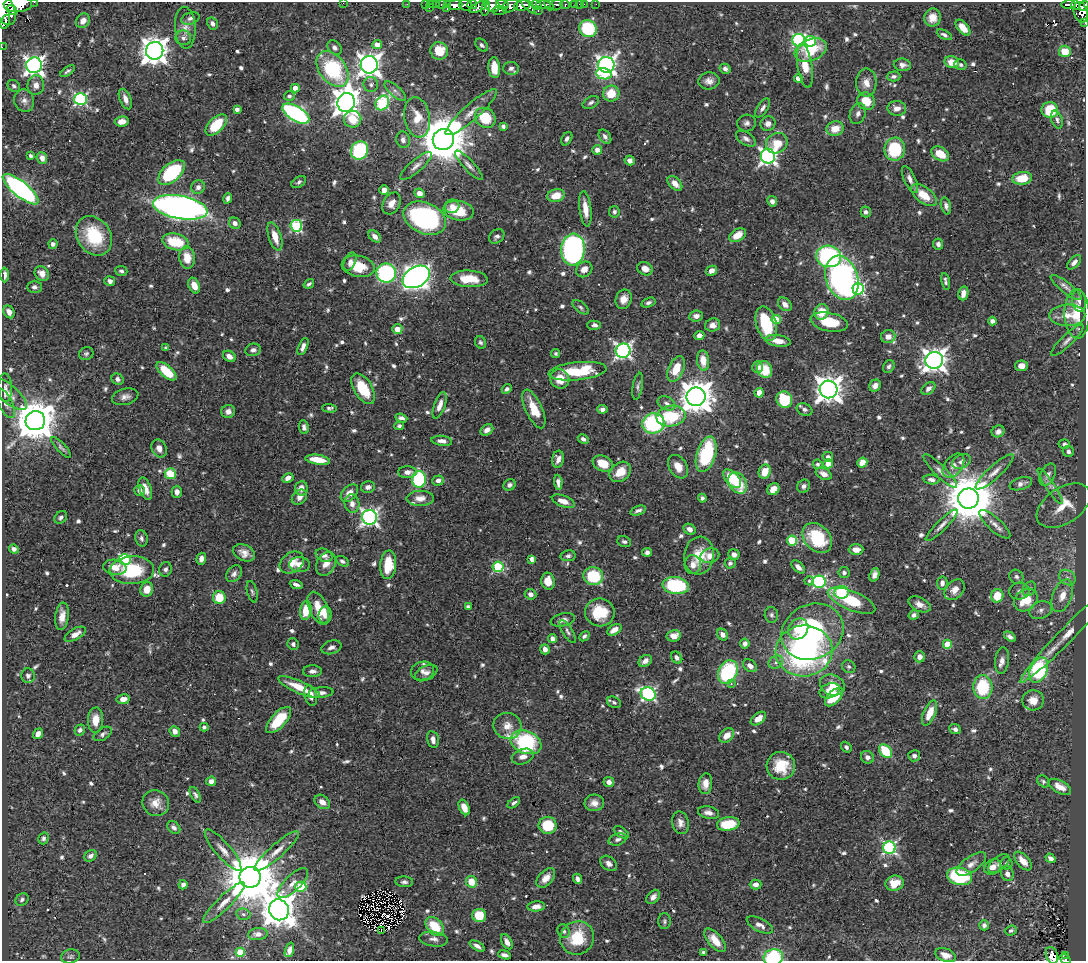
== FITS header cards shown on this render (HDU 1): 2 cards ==
NAXIS1  =                 1084
NAXIS2  =                  959

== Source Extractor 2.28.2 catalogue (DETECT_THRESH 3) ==
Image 1084 x 959 px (HDU 1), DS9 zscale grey, 1 PNG px = 1 image px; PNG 1088 x 963 px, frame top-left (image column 1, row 959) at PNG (2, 2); each listed source drawn as its Kron ellipse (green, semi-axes under 4 px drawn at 4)
Background 0.501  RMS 0.014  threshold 0.0428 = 3 sigma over >= 5 px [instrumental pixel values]
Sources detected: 756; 1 with non-positive FLUX_AUTO (blend fragments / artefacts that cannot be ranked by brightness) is neither listed nor drawn; of the other 755, the 500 brightest by FLUX_AUTO listed and drawn (255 fainter detections omitted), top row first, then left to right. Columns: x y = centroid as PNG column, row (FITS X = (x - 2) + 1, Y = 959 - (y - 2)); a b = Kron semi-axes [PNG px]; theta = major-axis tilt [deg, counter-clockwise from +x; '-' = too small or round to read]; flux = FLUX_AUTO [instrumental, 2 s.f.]
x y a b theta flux
34 2 2 2 - 5.1
343 3 2 2 - 82
18 4 14 8 2 1100
407 4 2 2 - 3.9
425 4 2 2 - 5.8
431 4 4 3 - 5.9
436 4 3 2 - 9.1
442 4 5 3 - 23
447 4 3 3 - 11
549 4 6 3 -65 110
575 4 3 3 - 10
579 4 2 2 - 2.3
584 4 2 2 - 2.9
596 4 2 2 - 4.2
1069 4 7 4 1 100
455 5 7 5 7 450
466 5 6 5 - 180
472 5 5 4 - 130
492 5 7 7 - 200
502 5 6 4 -17 160
522 5 8 5 8 370
528 5 10 4 -50 360
536 5 5 3 - 180
543 5 7 4 -3 240
557 5 7 5 29 96
565 5 5 3 - 45
1076 5 5 3 - 78
510 6 8 6 29 270
1084 6 5 4 - 130
478 7 9 4 26 150
429 8 3 2 - 34
447 8 3 2 - 6.1
486 8 8 3 79 180
4 9 17 10 -66 1300
12 10 6 4 -28 260
538 10 3 2 - 7.2
500 11 7 4 4 66
1081 12 10 7 -72 270
190 18 9 6 17 3.4
932 18 9 8 - 9.7
83 21 8 6 52 7.7
5 22 7 3 71 94
212 23 6 5 - 3.1
1085 23 3 2 - 11
185 28 21 10 -87 10
963 28 9 5 -49 9.1
588 29 9 8 - 64
944 35 8 4 -27 2.7
183 38 8 7 - 4.2
799 40 6 6 - 170
810 41 5 5 - 65
377 45 5 4 - 11
482 45 7 5 -48 2.4
2 47 2 2 - 4.3
334 48 8 6 -44 3.7
811 50 17 10 22 34
155 51 9 8 - 1200
439 51 9 8 - 25
1065 51 6 5 - 19
952 62 7 5 -14 12
34 65 8 8 - 520
369 65 8 8 - 770
606 65 8 8 - 410
902 65 9 6 -7 3.9
960 65 6 5 - 2.7
805 66 22 7 -81 18
494 68 10 6 -86 14
511 68 8 6 -9 3.8
332 69 20 13 -52 93
725 69 6 5 - 3.4
68 71 8 4 35 2.3
604 74 8 5 -10 59
893 76 7 5 2 3
798 78 4 4 - 11
709 81 10 8 6 6
866 83 14 10 90 9.6
36 85 10 8 86 7
371 85 7 7 - 3.1
14 86 7 5 -43 2.8
295 88 4 4 - 11
395 91 13 5 -41 4.2
611 94 8 8 - 20
289 96 5 5 - 2.9
80 99 6 6 - 160
125 99 11 5 -67 6.3
24 101 11 10 - 6.1
866 101 9 8 - 23
346 102 9 9 - 1200
591 102 9 5 28 3
382 103 8 6 53 98
763 108 11 5 55 4
897 108 9 7 -6 7.8
237 109 4 4 - 4.2
1050 110 8 8 - 35
471 112 33 8 42 12
296 114 15 7 -32 220
858 114 11 7 68 5.1
417 117 20 13 -80 20
485 118 11 9 -40 33
353 119 9 8 - 22
1057 120 9 5 -72 3.2
122 121 7 5 8 7.1
747 123 9 8 - 4
768 124 7 7 - 5
216 125 13 7 44 37
503 126 4 4 - 2.5
835 129 9 7 16 14
605 137 8 5 -55 3.6
443 139 11 10 - 4800
567 139 7 5 59 2.9
746 139 11 6 -32 4.3
403 140 8 6 -75 3.6
777 143 11 10 - 19
895 149 11 10 - 56
360 150 9 8 - 76
597 150 5 5 - 5.4
940 154 10 6 -31 18
31 156 4 3 - 3.4
768 156 7 7 - 370
42 158 6 5 - 5.2
630 161 5 4 - 3.7
469 165 19 5 -47 5
416 166 20 6 41 6.1
171 173 16 9 42 86
1022 178 10 6 6 24
910 179 15 6 -65 6.5
299 182 8 5 33 2.3
675 183 9 5 -44 8.4
198 187 7 6 - 4.3
20 189 22 7 -39 300
384 190 5 4 - 7.5
419 193 5 4 - 5.8
924 195 15 8 -37 20
556 196 9 6 15 14
228 198 5 4 - 3.4
772 201 5 4 - 4.3
392 203 11 8 60 7.9
452 206 7 6 - 6.1
946 206 9 5 -75 3.5
180 207 27 11 -10 700
585 209 18 6 -83 13
459 211 15 9 -10 29
614 212 5 5 - 2.7
866 212 5 5 - 2.9
425 218 22 15 -24 180
235 223 6 5 - 4.3
296 226 6 6 - 93
737 235 9 6 32 13
94 236 21 16 -55 47
275 236 15 6 -72 13
375 236 7 5 -43 5.4
497 236 8 6 40 3.3
176 242 13 8 -13 36
53 244 5 4 - 3.2
938 244 5 5 - 3.5
573 250 16 11 84 350
829 256 12 10 -11 150
187 257 11 8 -82 17
350 262 10 5 66 4
1074 262 8 5 46 4.8
358 266 17 10 -12 25
584 269 9 7 38 7.4
645 269 8 6 -26 8.7
121 271 6 5 - 2.3
711 271 6 4 30 5.4
386 273 10 9 - 140
42 274 8 6 -48 7.4
5 275 7 3 89 3.8
416 277 14 10 30 820
842 278 23 16 -71 290
469 279 18 8 -3 24
110 281 5 5 - 3.3
945 281 8 4 -79 2.7
309 284 6 3 34 2.3
194 286 8 5 -66 11
34 287 7 6 - 3.4
1066 287 19 5 -38 5.5
858 289 6 6 - 120
963 293 7 5 80 6.7
624 299 10 8 68 8.3
1079 301 11 7 -83 4.7
648 302 7 4 18 2.7
785 304 8 5 -46 5.7
580 307 9 5 -39 2.3
9 312 7 5 -58 5.5
821 312 8 7 - 18
1077 314 24 12 -88 25
1067 315 18 10 1 14
696 316 7 5 6 4.8
776 319 5 4 - 24
992 321 4 4 - 4.4
829 322 19 9 -11 27
766 324 17 10 -74 47
594 325 7 4 0 3.7
713 325 7 6 - 6
397 329 5 5 - 11
699 335 5 4 - 4.7
888 337 7 6 - 7
1067 340 22 5 44 6
778 341 12 5 -8 10
481 342 6 5 - 2.4
303 347 9 4 67 4.5
166 348 4 4 - 2.4
253 350 8 6 12 3.6
623 351 7 7 - 310
86 354 7 6 - 2.3
556 354 4 4 - 2.3
229 356 7 5 -33 7.2
703 360 10 6 -83 13
934 360 9 8 - 900
1021 366 6 5 - 6.3
758 367 6 5 - 5
889 367 7 5 62 2.8
676 369 14 7 67 20
764 369 9 7 -67 23
166 371 12 6 -41 33
577 371 29 9 6 50
117 379 6 5 - 3.3
560 379 10 9 - 14
638 386 13 5 81 2.9
875 386 6 5 - 6.1
5 388 14 7 -88 4.9
363 389 17 9 -58 33
507 389 5 4 - 2.8
829 389 9 9 - 1200
928 389 8 5 39 4.4
8 393 23 9 -41 9
759 393 5 4 - 9.9
125 397 13 8 15 5.7
696 397 9 9 - 1900
784 400 8 7 - 55
6 403 16 6 -65 5.8
666 403 9 6 -25 4.1
440 405 14 5 70 6.5
330 408 7 4 -2 2.3
534 409 21 8 -65 23
602 409 5 4 - 3.8
804 410 8 6 -25 3
228 412 7 6 - 5.5
671 416 14 10 9 44
401 418 6 4 -19 3.4
35 421 10 9 - 3500
653 423 11 10 - 110
399 426 5 4 - 2.4
304 427 7 4 -82 3.1
487 430 7 5 35 5.8
998 431 6 5 - 4.5
583 439 6 4 -29 3.5
442 441 10 5 -7 5.7
1064 444 5 4 - 2.8
61 447 13 4 -47 2.9
159 448 9 7 -64 7.1
1068 451 6 5 - 2.9
706 454 18 9 73 84
828 457 5 4 - 3.1
558 459 8 6 82 5.5
318 460 12 4 -8 20
961 461 10 6 26 4.6
603 463 10 7 -24 18
862 463 5 5 - 15
818 464 5 4 - 2.6
828 464 4 4 - 15
953 466 14 8 52 7.3
678 467 12 8 -58 12
940 471 23 6 -45 6.6
407 472 9 6 0 6.1
620 472 12 9 41 17
765 472 7 6 - 15
994 472 25 6 42 8.8
170 474 5 5 - 42
824 474 8 5 -26 6.8
1048 475 12 7 64 6.1
288 478 6 4 27 4.9
419 479 8 7 - 100
732 479 11 6 -47 60
438 480 6 5 - 4.4
931 480 8 4 -8 4.1
558 482 7 4 -86 4.3
738 483 12 8 -58 24
1021 484 12 6 16 5
509 485 6 5 - 2.9
804 486 7 6 - 3.1
1050 486 21 4 -56 5.8
368 487 7 5 13 4.9
301 488 7 6 - 7.2
145 489 12 6 -69 11
773 489 6 5 - 12
140 491 5 5 - 4.3
177 492 6 5 - 5
349 493 10 7 47 10
299 497 8 6 43 5.4
420 498 14 7 1 8.2
702 498 4 4 - 2.5
968 499 10 10 - 5600
563 501 12 6 -20 8.8
352 504 9 7 -80 6.8
1064 506 30 18 34 27
638 511 8 4 19 3.4
61 517 7 5 44 2.8
370 517 7 7 - 350
995 524 20 6 -42 7.3
942 525 22 5 45 6.1
690 529 6 5 - 4.9
141 538 8 6 -77 3.4
817 538 17 12 -47 56
792 540 5 5 - 52
624 542 7 5 -21 2.4
14 549 5 4 - 4.3
856 550 7 5 2 7.6
647 552 5 4 - 4.1
244 553 12 8 -25 7.6
324 555 9 6 -24 5.4
734 555 5 5 - 3.8
568 556 7 5 11 2.9
699 556 19 15 82 26
710 556 9 7 15 8.2
125 559 6 5 - 110
201 559 6 5 - 4.5
532 559 4 4 - 6.1
342 561 7 4 -30 2.4
292 563 13 9 37 11
730 563 5 5 - 2.4
326 564 12 9 62 9.6
300 565 10 7 -5 7.9
388 565 14 8 85 31
693 565 9 8 - 7.2
115 567 12 7 -10 11
498 567 5 5 - 83
798 567 8 4 -42 5.9
165 569 7 6 - 2.8
132 570 22 14 3 55
844 573 5 5 - 2.9
234 574 9 7 49 3.9
874 575 7 4 70 4.9
593 576 10 9 - 50
1016 577 7 6 - 2.8
1067 577 9 7 -35 4.6
548 581 8 6 -81 11
809 581 4 4 - 2.5
819 582 6 6 - 160
942 583 6 5 - 4.2
296 584 6 3 -20 3.8
676 586 13 8 -9 79
147 589 7 6 - 10
1029 589 8 6 53 3.1
955 590 12 8 47 7.4
1019 591 10 8 4 4.5
252 592 11 5 -76 2.4
841 592 7 6 - 43
530 594 6 5 - 4.6
997 596 6 6 - 26
1062 596 17 9 69 13
219 598 6 6 - 26
1026 600 13 10 41 27
852 601 25 9 -23 43
919 604 12 6 -25 6.4
468 607 4 4 - 4.6
318 608 17 9 -66 25
306 610 9 5 82 24
1041 610 11 8 23 5.1
600 612 15 14 - 32
325 615 9 6 84 6.7
771 615 8 7 - 2.6
914 615 5 4 - 3.9
62 616 14 6 83 9.4
563 620 12 6 12 5
798 629 11 9 50 17
614 630 8 5 32 7.7
568 632 13 5 -59 3.1
812 632 32 27 28 160
1068 633 69 7 46 19
75 634 12 5 29 6.8
723 635 6 5 - 6.4
584 636 6 4 44 2.8
674 636 7 5 12 9.4
1010 637 6 4 -36 3.3
552 639 4 4 - 4.4
293 644 6 5 - 2.8
745 644 5 4 - 4.1
947 644 4 4 - 32
331 647 10 6 18 4.8
545 649 5 4 - 5.7
804 651 28 25 5 230
919 657 5 5 - 5.8
677 658 6 5 - 3.4
1002 660 13 7 83 6
645 661 7 5 30 5.9
776 662 8 6 30 3.2
750 666 8 5 -36 6.2
849 667 7 6 - 2.3
1039 670 13 8 66 97
312 671 9 6 1 4.2
422 671 12 9 15 5
728 672 12 9 65 95
426 673 12 7 26 4.6
28 676 7 7 - 3.5
731 683 4 3 - 2.7
832 685 13 10 -24 12
299 687 23 6 -24 22
983 687 12 9 -87 53
830 691 10 7 22 14
321 693 12 5 6 4.9
648 694 8 6 -26 190
311 696 11 6 -76 6.8
834 697 11 6 46 34
123 699 7 5 11 5.9
1033 700 11 10 - 12
614 702 7 5 -29 2.7
930 713 13 6 67 16
758 718 9 5 37 9.5
95 720 13 7 87 13
279 720 16 7 48 38
507 726 14 13 - 11
204 727 4 4 - 2.4
955 729 6 5 - 3.2
80 730 5 5 - 3.7
175 731 5 5 - 5.7
38 734 6 4 53 6.5
103 734 10 5 33 3.2
727 736 8 6 44 11
433 740 9 5 -79 5.2
526 742 16 11 -22 95
846 747 6 4 -51 2.4
885 751 8 5 -50 48
914 756 6 5 - 3.7
523 757 11 7 19 6.7
867 757 7 6 - 4.3
781 766 14 14 - 30
211 781 5 4 - 5.5
1043 781 7 5 -38 2.3
609 782 5 5 - 3.6
705 784 10 6 84 8.4
1060 787 12 6 -29 10
195 795 8 4 -63 2.8
322 802 8 6 -39 7.5
156 803 14 12 -37 11
514 803 7 4 39 2.5
594 803 9 8 - 6.8
464 807 8 5 -66 10
709 813 11 6 -11 5.3
680 823 11 8 -77 6.2
728 824 11 7 9 30
548 825 9 8 - 32
174 827 7 5 -42 3.5
621 832 8 5 -34 2.5
43 838 6 5 - 3.1
617 839 9 6 17 3.7
889 848 6 6 - 200
223 850 26 7 -49 11
277 851 28 7 41 12
90 856 7 5 34 4
1050 858 5 4 - 3.5
1023 861 11 6 -48 10
609 863 9 6 -38 4.5
1007 863 6 6 - 2.3
971 864 17 7 35 7.1
999 864 12 7 39 3.7
993 867 9 7 35 7.7
1007 874 7 6 - 4.4
960 876 13 8 -14 75
250 877 10 10 - 7000
546 878 11 7 48 8.3
577 879 5 4 - 3.8
404 882 9 5 -4 3
471 882 6 5 - 18
293 883 20 8 44 8.6
894 883 9 7 17 15
756 884 6 5 - 5.2
183 885 5 4 - 4.2
301 887 5 5 - 60
653 897 8 5 49 4.3
22 899 7 5 38 2.7
224 903 28 6 44 11
536 906 9 5 6 6.5
279 910 10 10 - 2000
243 914 7 5 -15 2.5
479 915 7 6 - 24
665 921 8 6 -89 2.4
760 925 14 6 -27 5.6
984 925 5 4 - 3.2
435 926 11 7 -48 28
381 930 2 2 - 450
1011 930 6 5 - 2.4
563 931 7 5 -62 2.8
258 934 10 6 7 4.8
577 938 17 16 - 37
434 939 14 7 -7 5
715 940 14 7 -49 13
507 942 8 5 -60 6.3
477 946 8 4 -31 4.1
289 950 7 4 72 4.8
240 952 4 4 - 36
704 952 4 3 - 3.5
504 955 7 4 -16 3.9
945 955 11 6 -21 8.9
1052 955 9 6 -71 13
1065 955 3 2 - 4.3
70 956 9 7 13 2.6
773 957 10 8 17 73
1065 959 6 3 -35 22
At the frame edge (FLAGS 8, measured only in part): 10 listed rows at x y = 34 2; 343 3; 18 4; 1084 6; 4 9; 1085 23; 2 47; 1052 955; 773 957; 1065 959
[255 fainter detections neither listed nor drawn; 1 non-positive-flux detection neither listed nor drawn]